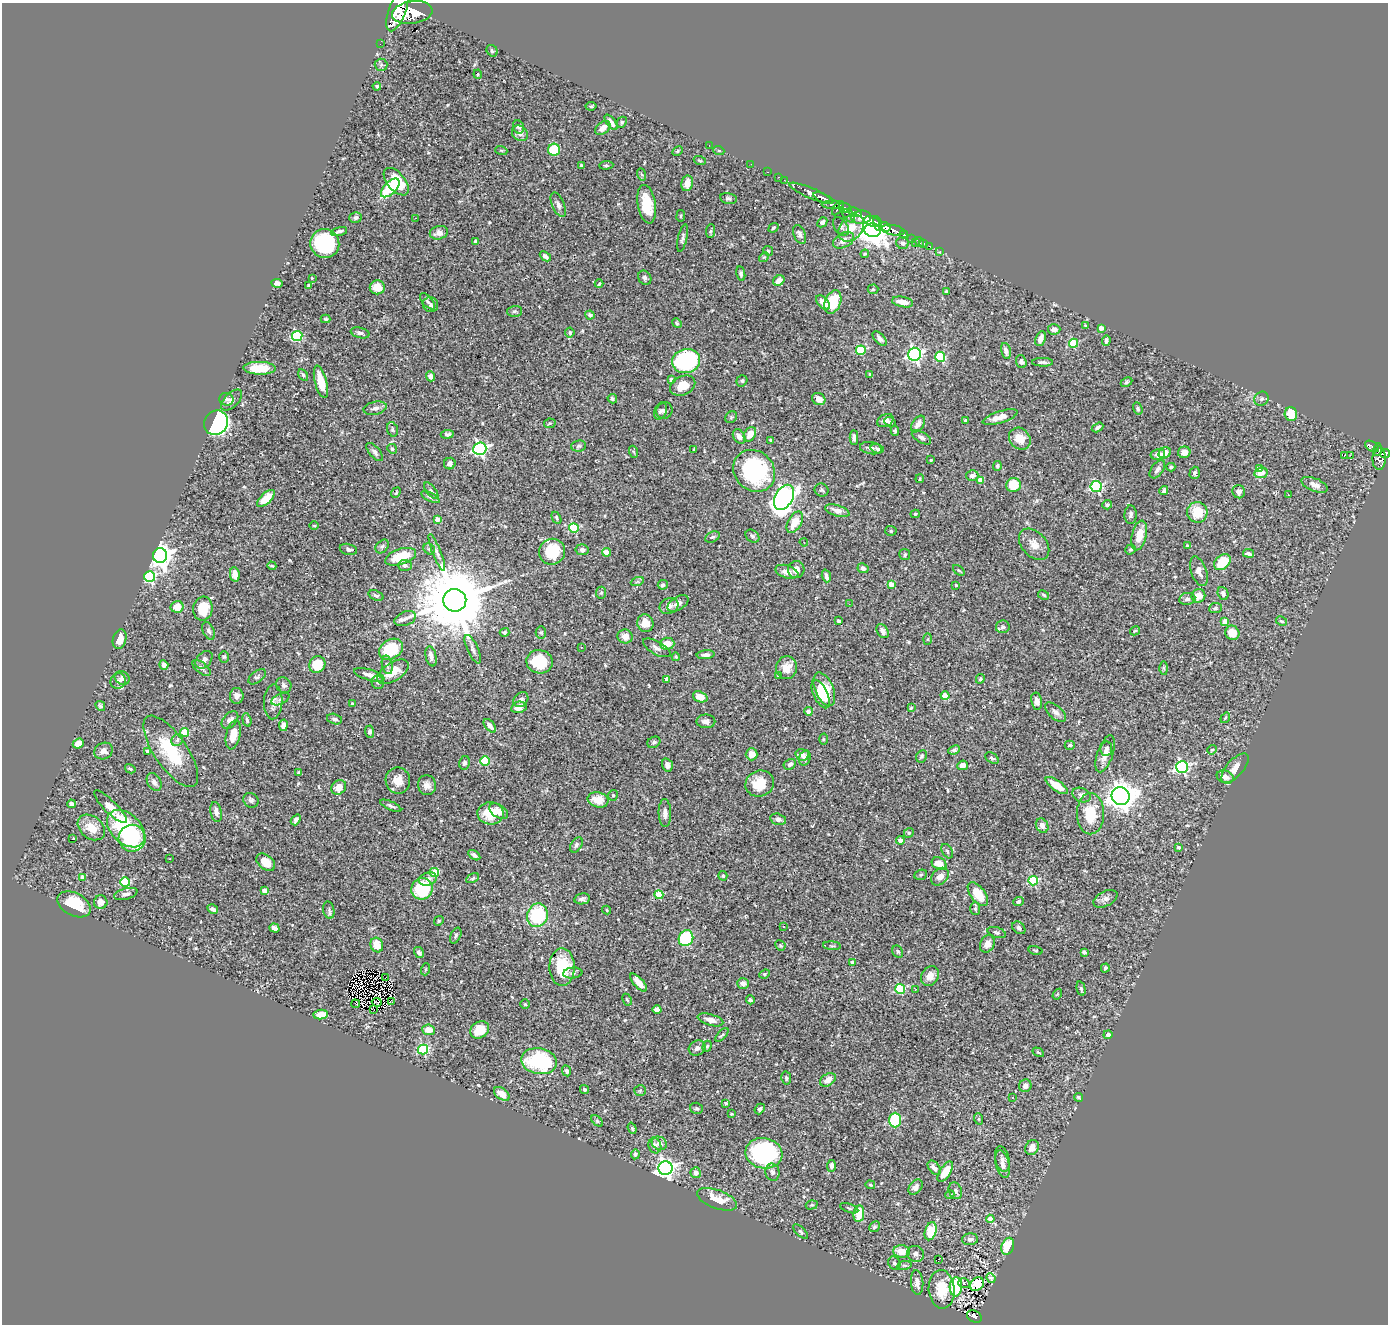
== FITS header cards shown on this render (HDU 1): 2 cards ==
NAXIS1  =                 1386
NAXIS2  =                 1322

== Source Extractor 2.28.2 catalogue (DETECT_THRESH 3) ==
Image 1386 x 1322 px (HDU 1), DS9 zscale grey, 1 PNG px = 1 image px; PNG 1390 x 1326 px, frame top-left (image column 1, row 1322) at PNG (2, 3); each listed source drawn as its Kron ellipse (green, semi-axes under 4 px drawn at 4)
Background 0.547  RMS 0.021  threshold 0.0642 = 3 sigma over >= 5 px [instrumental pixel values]
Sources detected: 562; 2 with non-positive FLUX_AUTO (blend fragments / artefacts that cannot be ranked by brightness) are neither listed nor drawn; of the other 560, the 500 brightest by FLUX_AUTO listed and drawn (60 fainter detections omitted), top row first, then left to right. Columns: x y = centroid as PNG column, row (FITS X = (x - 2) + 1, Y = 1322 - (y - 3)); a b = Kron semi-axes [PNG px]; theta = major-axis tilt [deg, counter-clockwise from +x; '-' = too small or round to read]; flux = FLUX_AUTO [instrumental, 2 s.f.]
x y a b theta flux
397 11 21 8 70 3800
412 12 20 11 8 4100
380 44 2 2 - 6.4
492 51 6 5 - 2.5
381 65 6 6 - 3.1
478 74 4 3 - 1.5
377 86 4 4 - 2.1
591 106 5 3 - 2.1
611 122 9 3 -53 6.7
622 122 6 4 65 2.1
518 127 7 5 -66 3.8
603 128 9 5 40 11
520 133 9 7 -43 7
709 145 2 2 - 76
501 150 6 4 -18 1.7
554 150 6 6 - 44
677 151 5 4 - 2.2
719 151 5 3 - 1.4
700 161 6 3 -19 1.6
751 164 2 2 - 5.3
606 165 7 4 4 2.4
582 166 4 3 - 3
767 172 3 2 - 10
641 174 6 4 -70 2
778 177 3 2 - 15
784 180 2 2 - 7.1
396 182 16 9 -49 47
687 183 8 6 78 12
390 188 12 6 45 73
811 193 23 5 -23 1300
728 198 8 5 -12 3.5
823 198 11 4 -23 910
647 204 19 9 -80 40
558 205 13 6 -66 6
833 205 11 4 -2 320
838 208 8 3 56 340
845 208 6 5 - 260
855 212 7 3 -24 340
681 216 6 3 82 1.6
849 216 7 5 -49 150
861 217 10 6 5 970
355 218 6 5 - 3.6
415 218 3 2 - 14
872 221 8 5 -18 2100
822 222 6 4 47 4.5
877 224 7 3 -77 1000
841 227 10 6 -55 4.8
885 227 6 3 -38 510
773 228 5 3 - 1.9
851 228 15 11 53 19
873 230 8 6 -14 2300
893 230 11 5 -10 860
339 231 8 4 15 4.8
710 231 7 4 87 2.6
439 233 9 6 13 10
800 234 10 6 -68 5.4
904 235 4 3 - 170
683 238 14 4 78 4.2
912 238 4 3 - 67
844 240 11 7 29 9.1
475 241 3 3 - 2
915 242 4 3 - 8
919 242 5 3 - 31
325 243 15 14 - 130
903 243 6 6 - 4.3
924 243 3 2 - 15
929 246 3 2 - 7.5
768 251 5 4 - 1.7
940 251 3 2 - 5
865 254 4 3 - 1.6
545 256 6 4 -40 5.6
764 257 5 4 - 1.5
741 274 7 4 -80 3.7
312 278 3 3 - 1.5
645 278 7 6 - 3.7
779 280 6 5 - 11
277 283 6 4 -6 4.5
599 284 4 2 - 1.5
309 286 3 3 - 2.7
377 287 7 7 - 18
873 289 5 5 - 2.2
946 292 3 3 - 2.4
427 301 10 5 -49 3.2
823 302 8 5 -47 13
833 302 12 8 68 51
903 302 10 5 -11 17
431 305 8 7 - 4.1
514 311 7 5 2 3.2
590 315 5 4 - 4.3
326 319 5 3 - 2.1
677 323 5 4 - 2
1085 326 4 3 - 1.5
1101 328 4 4 - 12
1054 329 6 5 - 6.3
570 332 5 4 - 2.9
360 333 9 5 -14 4.1
297 336 5 5 - 110
880 338 9 5 -47 6.1
1040 339 8 5 70 8.1
1106 341 5 3 - 3.9
1073 343 4 4 - 77
861 350 5 5 - 66
1006 351 8 4 -75 6.4
915 354 6 6 - 350
940 357 5 5 - 98
686 361 14 12 13 160
1021 362 6 5 - 3.4
1043 362 10 4 0 3.6
260 368 16 6 -1 34
870 374 4 3 - 1.6
303 375 6 4 -61 2.9
430 376 5 4 - 7.8
671 380 4 4 - 5.8
742 381 6 5 - 2.4
321 382 16 6 -75 28
1126 382 6 4 28 2.1
683 386 13 9 25 20
227 399 7 6 - 3.7
612 399 5 4 - 3.1
819 399 7 5 -31 10
1261 399 7 6 - 3.3
232 400 13 7 45 7.1
375 408 12 6 12 6.6
1138 408 6 4 -71 2.9
660 411 9 6 69 4.2
664 411 8 8 - 4.5
1291 414 7 6 - 30
731 417 6 5 - 2.4
1000 417 18 5 17 14
885 421 8 6 24 6.1
966 421 3 3 - 4.2
890 422 6 5 - 2.9
216 423 13 11 48 350
550 423 6 4 13 2
918 424 9 5 55 9
1098 427 6 3 31 3.5
392 429 7 5 -70 2.9
895 431 5 4 - 2.5
447 434 7 4 7 3.5
750 434 8 5 59 16
739 437 8 5 -56 8.4
921 437 10 5 -30 5.3
854 438 7 4 -88 4.5
1020 439 12 10 -47 23
771 440 4 2 - 1.9
579 446 7 5 5 3.1
1372 446 8 4 -33 140
871 448 11 6 -9 5.8
392 449 5 4 - 4
480 449 6 6 - 320
694 449 3 2 - 1.4
877 449 7 4 -18 3.3
1377 450 6 4 76 120
375 452 11 5 -48 4.8
634 452 6 4 -71 2
1184 452 6 6 - 9.4
1165 453 6 5 - 11
1158 454 7 5 13 6.2
1385 454 5 4 - 270
1350 455 2 2 - 2500
1344 456 3 2 - 9.9
1379 458 12 6 90 380
931 460 4 3 - 1.4
450 464 6 5 - 4.9
997 466 5 4 - 2.1
1171 467 4 3 - 2.4
1259 468 3 2 - 1.5
1157 469 10 6 53 6.6
754 471 22 19 -45 180
1195 473 6 5 - 4
1261 473 7 5 9 14
972 476 6 5 - 5.4
920 479 4 3 - 1.4
980 480 4 4 - 12
1013 485 7 7 - 32
1315 485 14 6 -22 9.5
1096 486 5 5 - 190
821 490 7 6 - 2.8
431 491 10 4 -52 3.1
1164 491 4 4 - 2.6
1239 492 6 6 - 5.5
396 493 6 4 52 1.9
1288 495 3 3 - 1.6
430 497 10 4 -27 3.4
784 497 13 9 61 810
266 498 11 5 44 25
1107 505 5 4 - 2.9
837 511 12 5 -17 11
1197 512 10 10 - 31
915 514 4 3 - 1.9
1131 515 9 6 88 3.8
556 518 6 4 -63 2.4
437 519 4 4 - 13
795 522 12 6 61 22
314 525 5 3 - 1.4
574 528 5 4 - 84
891 531 6 5 - 2.2
1139 535 15 7 76 18
752 536 7 6 - 3.1
713 537 8 5 25 2.9
804 542 4 4 - 1.5
1034 544 18 12 -47 16
382 546 8 5 48 3
1188 546 4 3 - 1.7
348 549 9 5 -13 4.1
429 549 6 5 - 2.4
1131 549 5 4 - 2.4
582 550 7 5 -10 5.1
552 552 13 12 - 52
606 552 4 4 - 17
437 553 20 4 -68 6.7
1249 553 5 3 - 4.2
160 555 7 7 - 1400
905 555 5 5 - 2.7
401 557 16 7 17 39
1222 562 9 7 44 35
405 565 7 5 -2 3.5
272 566 5 3 - 1.8
863 568 5 5 - 5.8
796 569 8 8 - 10
959 570 6 4 -43 1.9
1199 571 15 7 -70 8.9
787 572 12 6 -17 10
235 574 7 5 -81 13
150 576 5 5 - 170
826 576 6 3 -73 5.3
637 582 6 4 19 2.5
891 584 4 4 - 21
663 585 5 4 - 2.8
956 585 3 3 - 1.5
601 593 6 5 - 2.1
1223 593 7 5 -69 4.6
1044 595 6 4 -28 1.7
376 596 8 5 -20 3.2
1198 596 7 6 - 16
1187 599 8 6 9 4.3
455 600 11 11 - 19000
678 603 11 6 31 7.6
849 604 3 2 - 1.9
669 606 10 7 24 7.5
177 607 6 6 - 21
1215 608 6 5 - 2.9
203 609 12 9 82 33
405 619 11 7 22 7.5
839 621 3 3 - 1.9
1281 621 6 4 -26 2.3
1225 622 4 4 - 20
645 623 9 8 - 17
1003 627 7 6 - 5.3
209 631 9 5 -64 4.6
883 631 7 5 -58 7.3
1135 631 5 3 - 1.6
504 632 5 4 - 2.5
541 632 6 5 - 2.4
1232 633 7 6 - 19
625 636 7 7 - 11
120 639 10 6 75 15
928 639 5 4 - 1.5
667 644 7 6 - 20
581 647 3 2 - 2.4
657 648 15 6 -29 7.1
391 649 13 9 33 68
473 649 15 5 -65 6.1
706 655 9 4 5 5
431 656 10 5 -78 8.2
224 657 6 5 - 2.1
676 657 4 4 - 1.8
204 660 10 7 50 6.4
539 662 13 11 -12 52
164 665 5 4 - 7.3
317 665 8 8 - 41
387 665 9 5 -78 4.2
201 668 11 5 -38 4.4
786 668 11 10 - 14
1164 668 6 4 -89 2.3
393 672 18 9 33 27
369 675 15 5 -16 11
778 675 4 3 - 1.5
257 677 10 5 39 4.4
122 678 8 6 -35 4.8
667 679 4 4 - 8.2
980 679 5 4 - 2.6
118 681 8 7 - 3.9
378 682 7 6 - 3.5
284 685 8 7 - 4.6
824 689 18 9 -67 39
821 694 15 7 -65 28
237 696 8 6 -90 7.3
945 696 4 4 - 27
700 697 7 5 -21 15
280 699 10 5 25 4.1
521 700 8 6 48 5.7
1037 701 8 5 -80 7
273 702 17 9 87 9.5
352 703 3 3 - 1.4
100 706 5 4 - 2.5
519 707 8 5 11 17
911 708 4 4 - 1.7
808 711 4 4 - 7.8
1056 712 13 6 -42 6.1
1225 718 5 3 - 1.6
335 719 8 5 -13 4.2
230 720 10 6 50 5.5
247 720 7 4 -74 3
706 721 9 7 -1 7.4
283 725 6 4 80 7.3
490 726 8 4 -51 8.1
185 732 4 4 - 54
369 732 6 4 -89 3.7
233 735 15 7 78 15
824 739 5 3 - 1.5
177 740 6 5 - 3.4
654 742 7 5 29 3
78 743 6 4 21 15
1070 745 5 4 - 3.2
1106 749 7 6 - 4.9
954 750 6 4 23 2.9
1212 750 5 4 - 1.7
104 751 9 8 - 6.9
147 751 4 3 - 2.9
171 751 42 16 -56 77
752 754 6 6 - 14
1105 754 19 7 71 15
802 755 7 5 -14 9.7
921 756 6 5 - 2.7
805 758 8 5 70 6
992 758 7 5 -33 2.9
485 761 5 4 - 64
464 763 7 5 80 4
790 764 6 5 - 4.2
667 765 7 5 -73 4.4
963 765 5 4 - 9.4
1182 767 6 6 - 260
1235 768 18 8 49 14
130 769 5 3 - 2.1
298 773 3 3 - 2.2
1225 777 9 6 -21 8.2
398 781 13 12 - 16
154 782 9 6 -61 6.2
760 784 14 13 - 28
427 785 10 9 - 8.4
1057 785 13 5 -35 21
339 787 8 6 42 17
613 795 5 4 - 2.2
1082 795 9 7 -22 6
1121 796 9 8 - 1900
251 800 8 7 - 4.6
598 800 10 7 -15 21
71 804 4 4 - 4.9
391 806 11 4 -24 3.5
110 807 22 6 -45 24
499 811 10 6 -34 14
216 812 10 5 -79 7.7
491 813 13 11 -3 38
665 813 14 6 -89 7.5
1090 814 20 13 89 44
778 819 8 5 -13 5.9
296 820 6 4 51 3.9
1042 826 7 6 - 7.4
91 827 15 11 -39 23
126 829 22 14 -43 120
909 833 5 4 - 1.7
132 838 13 13 - 81
72 839 3 3 - 26
900 840 4 4 - 10
576 845 8 5 59 3.5
1178 847 4 4 - 3.6
947 851 8 5 -59 2.7
474 855 7 3 -35 3.8
170 859 3 2 - 1.9
266 862 11 7 -40 20
939 864 8 6 -26 18
434 872 5 4 - 50
921 875 6 5 - 2.1
723 876 5 4 - 2.2
82 877 4 4 - 8.8
940 877 10 7 45 10
473 878 7 4 27 2
428 879 9 6 19 7.3
1033 881 5 4 - 110
125 882 5 5 - 85
422 889 11 10 - 79
264 891 4 4 - 14
126 894 12 5 15 6.2
978 894 14 7 -52 33
659 895 5 4 - 58
582 899 8 5 10 4.5
1105 899 13 7 27 6.9
1018 901 5 4 - 3.5
101 902 7 7 - 9.3
74 904 18 11 -27 59
213 909 6 3 -30 5.2
975 909 6 5 - 2.8
329 910 9 5 -80 3.3
607 910 4 3 - 1.7
537 915 12 10 77 90
439 921 5 4 - 1.7
784 927 4 4 - 2.5
274 928 5 4 - 5.5
1019 928 7 5 -42 3.9
997 932 9 5 -17 3.1
456 936 8 5 66 3.1
686 938 8 7 - 87
987 944 9 7 64 8.8
377 945 7 6 - 21
780 945 5 4 - 1.9
832 946 9 3 -4 2
1035 951 7 3 -14 1.6
898 952 6 5 - 2.5
1084 952 4 3 - 6.4
419 953 6 4 -58 4.9
852 962 4 4 - 3.9
562 967 19 12 -89 47
1105 968 4 3 - 2.2
426 969 6 4 70 1.5
573 973 9 5 6 4.1
765 974 5 4 - 1.8
930 976 10 8 57 12
386 977 4 2 - 3
638 983 11 5 -48 16
743 983 6 5 - 7.4
900 989 5 5 - 110
1081 989 7 4 -76 2.9
915 990 3 2 - 4.6
1057 994 6 4 58 1.4
627 1000 6 4 -62 1.8
750 1000 4 4 - 3.8
377 1002 5 2 - 1.8
392 1002 2 2 - 4.8
356 1004 4 2 - 1.4
525 1004 5 4 - 2.3
657 1009 5 4 - 5.6
374 1010 3 2 - 42
321 1015 7 4 6 17
710 1020 13 5 -16 13
429 1030 6 5 - 18
480 1030 10 8 36 29
722 1035 8 3 45 2.4
1108 1035 4 4 - 5.8
707 1046 6 4 69 2.4
697 1048 9 7 26 6.5
423 1050 5 5 - 110
1038 1052 6 4 -30 1.9
539 1061 18 13 -11 130
567 1071 5 4 - 3
786 1078 7 5 -79 2.5
828 1080 9 6 32 10
1025 1086 6 6 - 6.7
584 1089 5 4 - 2.3
640 1091 6 5 - 2.1
502 1094 9 5 -35 14
1012 1097 3 2 - 2.4
1078 1097 4 4 - 2.7
726 1103 4 3 - 1.7
697 1108 6 5 - 2.5
760 1109 6 4 50 2.6
731 1114 3 2 - 1.4
979 1119 6 3 -71 1.7
895 1120 7 5 90 100
597 1121 7 4 -45 1.9
632 1128 6 4 -71 2.3
659 1143 8 6 -30 7.8
655 1146 8 6 -73 5.9
1032 1148 8 6 61 11
764 1153 18 15 -10 200
635 1154 5 4 - 2.8
1002 1159 13 7 -78 6.6
1002 1164 14 7 -77 8.4
831 1166 6 4 85 6.5
665 1168 7 7 - 670
934 1168 8 5 -51 7.1
772 1172 8 7 - 5.5
945 1172 11 5 57 25
696 1173 5 5 - 6
870 1185 5 3 - 1.7
916 1187 8 6 50 5.6
955 1191 8 6 -69 4.7
950 1195 5 4 - 1.7
717 1199 21 9 -20 26
812 1205 6 4 17 1.9
849 1208 9 3 -20 2.4
859 1214 8 5 81 32
990 1219 4 4 - 16
874 1227 6 5 - 2.7
800 1231 9 4 -44 2.5
931 1231 9 5 73 43
970 1239 8 6 3 5
1008 1246 9 6 72 45
901 1251 8 6 -6 19
915 1254 9 8 - 5.2
938 1259 3 2 - 2.7
894 1263 7 5 -63 3.3
904 1265 7 3 8 2.2
991 1278 5 3 - 3.1
917 1282 12 6 -84 9
964 1283 5 4 - 2.8
977 1284 8 6 39 41
956 1287 9 6 86 78
942 1289 19 13 -86 33
974 1316 8 5 -27 81
At the frame edge (FLAGS 8, measured only in part): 2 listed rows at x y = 397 11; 1385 454
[60 fainter detections neither listed nor drawn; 2 non-positive-flux detections neither listed nor drawn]